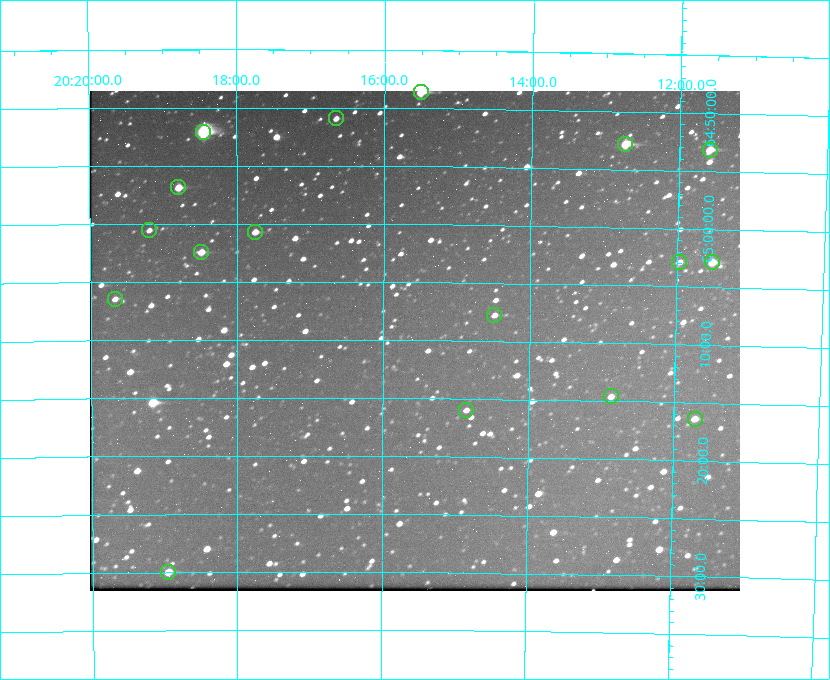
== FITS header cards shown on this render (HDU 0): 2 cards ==
NAXIS1  =                  650 / Width of table row in bytes
NAXIS2  =                  500 / Number of rows in table

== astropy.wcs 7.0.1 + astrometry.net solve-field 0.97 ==
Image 650 x 500 px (HDU 0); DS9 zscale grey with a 90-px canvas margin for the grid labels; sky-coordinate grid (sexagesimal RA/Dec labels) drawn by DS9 from the SOLVED WCS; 17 Tycho-2 reference stars matched to detected sources circled (green)
Header WCS: none
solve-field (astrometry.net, Tycho-2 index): SOLVED blind (the file carries no WCS)
Solved WCS: RA---TAN-SIP/DEC--TAN-SIP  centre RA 20:15:34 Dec +65:10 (303.89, +65.17 deg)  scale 5.17 arcsec/px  FOV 56.1' x 43.1'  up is +180 deg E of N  parity flipped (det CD > 0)
(file carries no celestial WCS; the grid is the blind solution)
Tycho-2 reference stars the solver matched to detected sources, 17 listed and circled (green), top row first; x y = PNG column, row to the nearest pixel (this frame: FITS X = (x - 92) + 1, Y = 500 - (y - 91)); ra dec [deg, ICRS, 3 dp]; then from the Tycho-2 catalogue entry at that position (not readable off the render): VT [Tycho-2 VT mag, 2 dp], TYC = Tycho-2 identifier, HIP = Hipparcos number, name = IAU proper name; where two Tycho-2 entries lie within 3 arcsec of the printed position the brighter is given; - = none
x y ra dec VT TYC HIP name
423 92 303.878 +64.810 8.93 4240-794-1 - -
338 118 304.164 +64.849 10.65 4240-315-1 - -
205 132 304.612 +64.868 7.89 4241-1703-1 100101 -
627 144 303.184 +64.880 9.02 4240-488-1 - -
712 150 302.897 +64.886 9.40 4240-717-1 - -
180 187 304.698 +64.948 10.27 4241-1684-1 - -
151 230 304.798 +65.009 11.15 4241-1628-1 - -
257 232 304.437 +65.012 10.41 4241-1775-1 - -
203 252 304.620 +65.041 10.25 4241-1573-1 - -
681 262 302.992 +65.048 11.44 4240-88-1 - -
714 262 302.882 +65.048 10.25 4240-98-1 - -
117 299 304.916 +65.107 11.17 4241-1518-1 - -
496 315 303.620 +65.129 11.18 4240-34-1 - -
613 396 303.217 +65.244 11.17 4240-236-1 - -
468 410 303.713 +65.266 11.45 4240-564-1 - -
697 419 302.928 +65.273 10.74 4240-760-1 - -
170 572 304.739 +65.499 10.16 4241-1715-1 - -